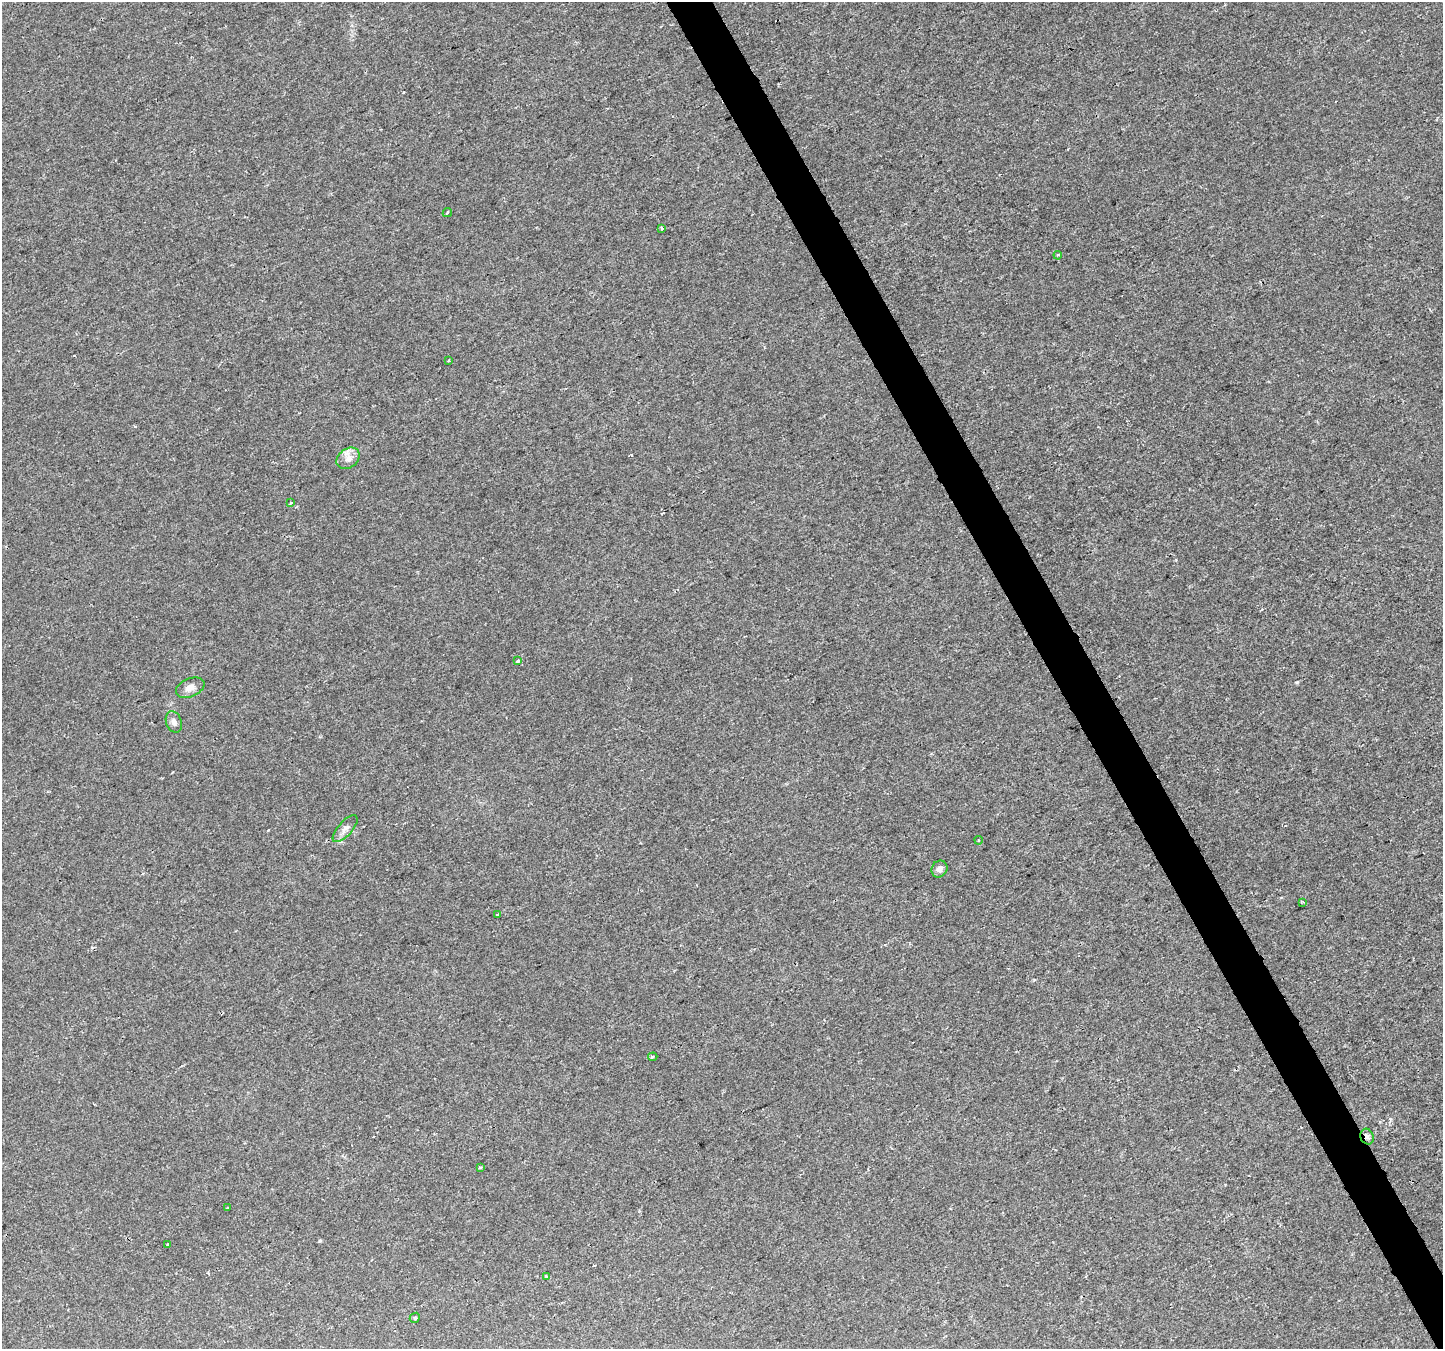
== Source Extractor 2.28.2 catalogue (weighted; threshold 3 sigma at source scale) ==
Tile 6 of 4 x 4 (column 2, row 2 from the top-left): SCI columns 1441-2881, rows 2795-4141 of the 5769 x 5649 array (HDU 1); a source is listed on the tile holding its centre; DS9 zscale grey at full resolution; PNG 1445 x 1351 px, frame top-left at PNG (2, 2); each listed source drawn as its Kron ellipse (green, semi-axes under 4 px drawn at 4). Shown black and unused: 3% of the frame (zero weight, under 2 of 3 exposures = <1% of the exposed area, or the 3 px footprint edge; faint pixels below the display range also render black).
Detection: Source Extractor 2.28.2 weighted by HDU 2 'WHT'; one run over the whole footprint, this tile lists its part. Background 0.00101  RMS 0.0023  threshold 0.0102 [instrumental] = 3 sigma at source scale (4.5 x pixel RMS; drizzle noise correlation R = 1.50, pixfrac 1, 0.0396/0.0396 arcsec/px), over >= 5 px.
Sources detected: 22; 1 cosmic-ray / hot-pixel residue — neither listed nor drawn; the other 21 listed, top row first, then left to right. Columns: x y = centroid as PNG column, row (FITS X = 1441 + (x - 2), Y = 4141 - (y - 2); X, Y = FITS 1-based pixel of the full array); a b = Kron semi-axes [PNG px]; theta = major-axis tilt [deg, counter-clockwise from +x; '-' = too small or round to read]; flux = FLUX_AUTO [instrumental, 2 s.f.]
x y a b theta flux
447 212 5 3 - 0.27
661 228 3 2 - 0.42
1058 255 4 3 - 0.2
449 360 3 3 - 0.43
348 458 12 9 37 1.7
290 503 4 2 - 0.2
517 661 3 3 - 1.2
190 688 15 9 23 1.6
174 722 11 7 -68 1
345 829 17 7 48 1.3
979 840 4 3 - 0.31
939 869 9 7 58 1.1
1303 902 4 3 - 0.27
497 914 3 3 - 0.76
653 1057 5 3 - 0.3
1367 1137 8 6 -68 0.76
480 1167 4 3 - 0.4
227 1208 3 2 - 0.24
168 1245 4 3 - 0.92
546 1276 3 3 - 0.26
415 1318 5 4 - 0.32
Overlapping masked pixels (flux is a lower limit): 1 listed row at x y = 1367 1137
Unlisted compact peaks at least as high as the median listed source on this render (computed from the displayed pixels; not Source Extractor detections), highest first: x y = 1297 682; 320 1241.